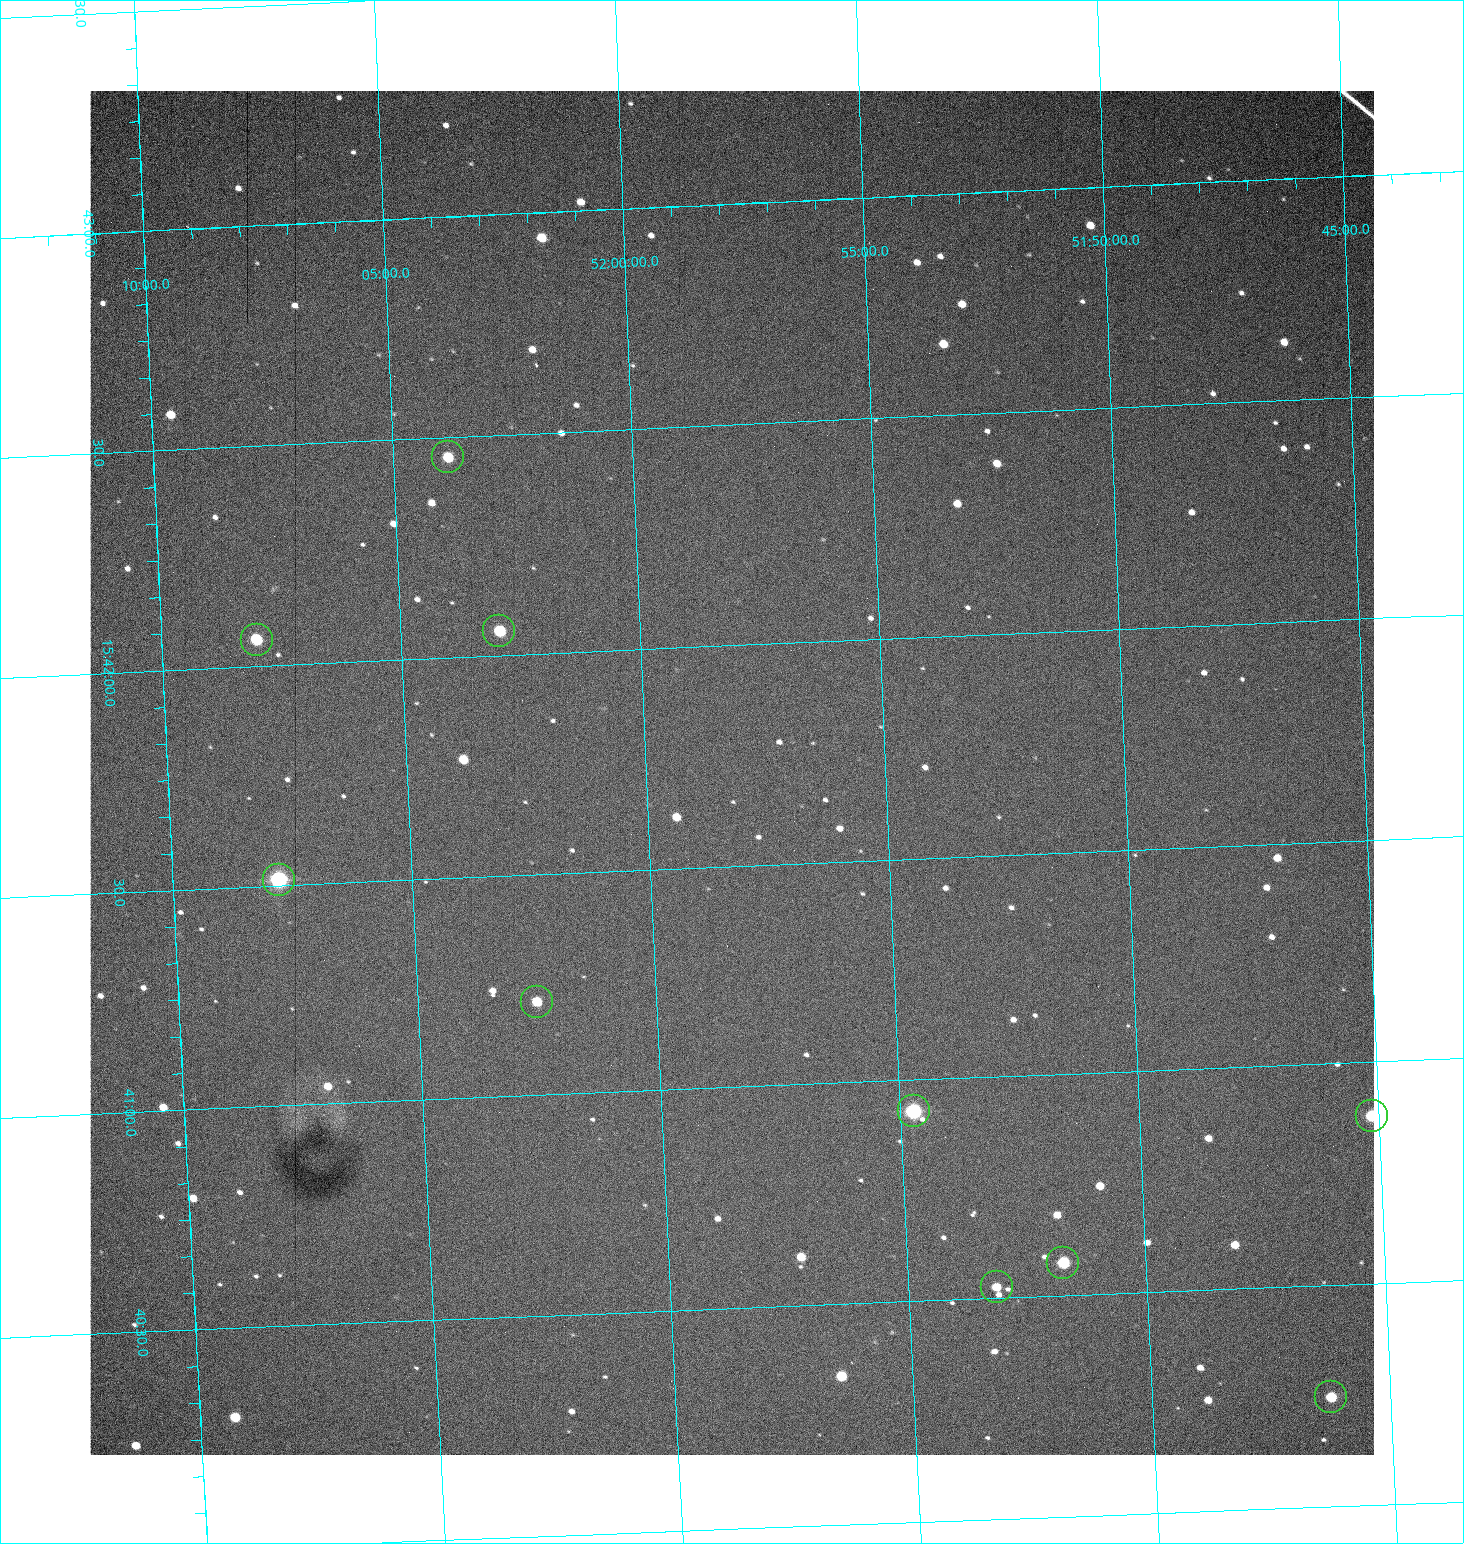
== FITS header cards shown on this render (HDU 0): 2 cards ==
NAXIS1  =                 1284 / length of data axis 1
NAXIS2  =                 1364 / length of data axis 2

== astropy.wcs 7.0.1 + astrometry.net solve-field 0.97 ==
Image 1284 x 1364 px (HDU 0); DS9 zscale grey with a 90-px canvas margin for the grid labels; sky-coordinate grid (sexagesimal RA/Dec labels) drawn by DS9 from the SOLVED WCS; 10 Tycho-2 reference stars matched to detected sources circled (green)
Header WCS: RA---TAN/DEC--TAN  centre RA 15:41:43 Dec +51:58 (235.43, +51.97 deg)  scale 1.26 arcsec/px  FOV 26.9' x 28.5'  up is +93 deg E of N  parity flipped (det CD > 0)
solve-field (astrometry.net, Tycho-2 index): VERIFIED the header's WCS against the Tycho-2 star catalogue (10 matches, 0 conflicts) and refined it, rather than solving blind
Solved WCS: RA---TAN-SIP/DEC--TAN-SIP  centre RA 15:41:43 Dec +51:58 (235.43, +51.97 deg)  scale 1.25 arcsec/px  FOV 26.8' x 28.6'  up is +92 deg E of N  parity flipped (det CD > 0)
The solver's refit moves the header's centre by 0.94 arcsec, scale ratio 0.9991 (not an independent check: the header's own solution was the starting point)
Tycho-2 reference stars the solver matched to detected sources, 10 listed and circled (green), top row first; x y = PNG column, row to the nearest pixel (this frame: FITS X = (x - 90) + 1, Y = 1364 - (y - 91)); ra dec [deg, ICRS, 3 dp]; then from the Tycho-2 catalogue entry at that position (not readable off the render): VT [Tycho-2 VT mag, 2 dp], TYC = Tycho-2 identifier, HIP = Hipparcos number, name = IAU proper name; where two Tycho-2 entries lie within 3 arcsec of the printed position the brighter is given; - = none
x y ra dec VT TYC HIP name
448 457 235.614 +52.064 11.61 3489-1132-1 - -
499 631 235.514 +52.049 11.19 3489-1407-1 - -
257 640 235.515 +52.133 11.12 3489-1380-1 - -
279 880 235.378 +52.130 9.31 3489-1322-1 76850 -
537 1002 235.303 +52.042 11.52 3489-958-1 - -
914 1111 235.232 +51.912 9.59 3489-824-1 - -
1372 1116 235.219 +51.752 10.98 3489-1435-1 - -
1063 1263 235.143 +51.862 10.97 3489-1016-1 - -
997 1287 235.131 +51.886 12.29 3489-908-1 - -
1331 1397 235.062 +51.771 11.53 3489-1453-1 - -